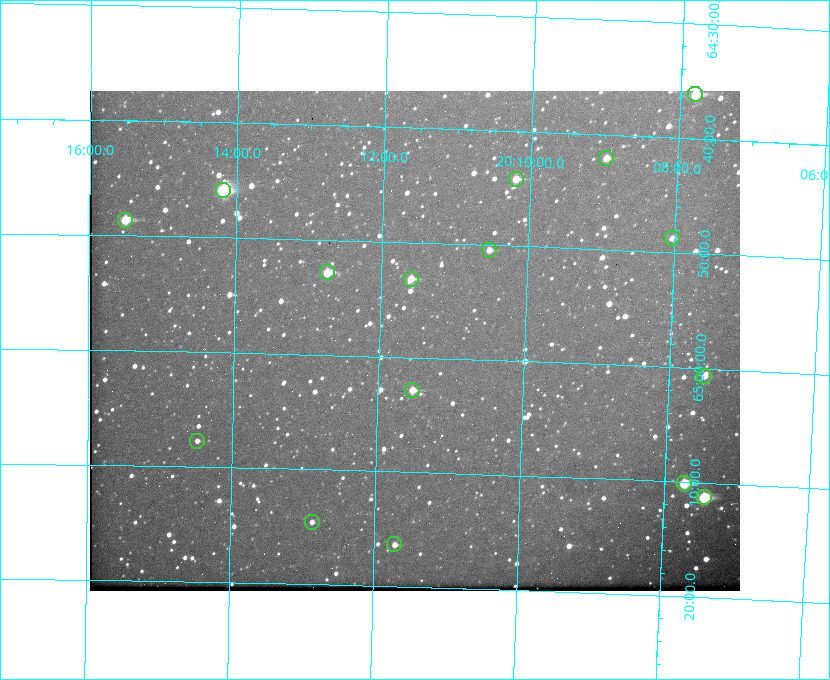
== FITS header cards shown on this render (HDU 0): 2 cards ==
NAXIS1  =                  650
NAXIS2  =                  500

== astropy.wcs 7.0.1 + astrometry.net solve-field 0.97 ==
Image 650 x 500 px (HDU 0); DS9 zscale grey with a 90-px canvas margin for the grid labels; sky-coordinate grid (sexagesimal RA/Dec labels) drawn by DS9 from the SOLVED WCS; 16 Tycho-2 reference stars matched to detected sources circled (green)
Header WCS: none
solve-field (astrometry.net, Tycho-2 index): SOLVED blind (the file carries no WCS)
Solved WCS: RA---TAN-SIP/DEC--TAN-SIP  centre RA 20:11:31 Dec +64:59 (302.88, +64.98 deg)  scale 5.23 arcsec/px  FOV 56.7' x 43.6'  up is +178 deg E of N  parity flipped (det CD > 0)
(file carries no celestial WCS; the grid is the blind solution)
Tycho-2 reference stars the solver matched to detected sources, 16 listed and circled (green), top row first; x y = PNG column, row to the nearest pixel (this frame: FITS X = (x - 90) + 1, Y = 500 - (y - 91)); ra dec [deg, ICRS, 3 dp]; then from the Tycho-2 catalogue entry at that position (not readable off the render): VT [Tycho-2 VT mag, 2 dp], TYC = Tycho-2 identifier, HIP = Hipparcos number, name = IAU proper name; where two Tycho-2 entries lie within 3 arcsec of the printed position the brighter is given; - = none
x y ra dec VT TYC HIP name
695 94 301.950 +64.602 8.32 4240-799-1 - -
606 158 302.245 +64.701 10.15 4240-635-1 - -
516 179 302.549 +64.736 9.65 4240-950-1 - -
223 190 303.544 +64.765 7.36 4240-620-1 99731 -
125 220 303.878 +64.810 8.93 4240-794-1 - -
672 238 302.008 +64.813 10.38 4240-809-1 - -
489 250 302.633 +64.841 10.69 4240-985-1 - -
327 272 303.184 +64.880 9.02 4240-488-1 - -
411 279 302.897 +64.886 9.40 4240-717-1 - -
704 376 301.878 +65.011 10.80 4240-59-1 - -
412 390 302.882 +65.048 10.25 4240-98-1 - -
197 441 303.620 +65.129 11.18 4240-34-1 - -
684 483 301.932 +65.168 8.01 4240-866-1 99147 -
704 497 301.862 +65.188 7.70 4240-604-1 99125 -
312 522 303.217 +65.244 11.17 4240-236-1 - -
394 544 302.928 +65.273 10.74 4240-760-1 - -